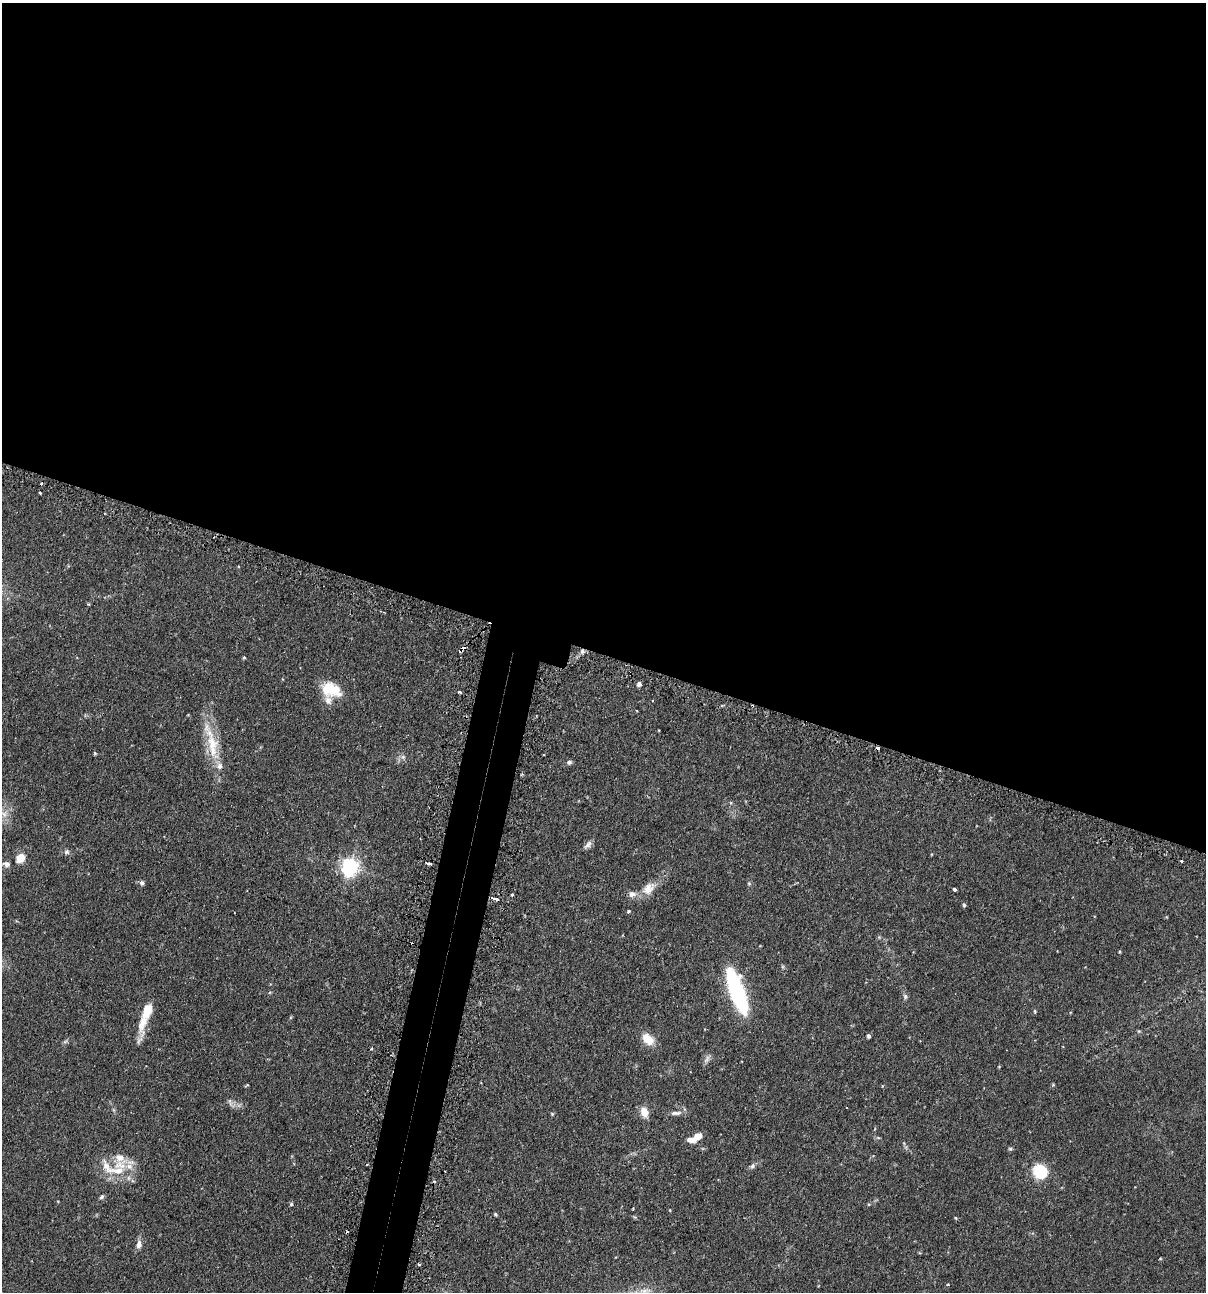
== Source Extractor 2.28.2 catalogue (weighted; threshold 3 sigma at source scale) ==
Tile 3 of 4 x 4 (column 3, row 1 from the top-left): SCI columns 2562-3765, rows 3903-5192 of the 5247 x 5227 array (HDU 1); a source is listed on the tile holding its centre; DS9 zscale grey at full resolution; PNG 1208 x 1294 px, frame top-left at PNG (2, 3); no overlay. Shown black and unused: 53% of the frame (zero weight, under 2 of 3 exposures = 4% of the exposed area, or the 3 px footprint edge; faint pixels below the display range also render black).
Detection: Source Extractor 2.28.2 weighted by HDU 2 'WHT'; one run over the whole footprint, this tile lists its part. Background 0.115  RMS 0.0055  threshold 0.0248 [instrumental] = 3 sigma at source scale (4.5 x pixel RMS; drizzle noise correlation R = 1.50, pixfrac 1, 0.05/0.05 arcsec/px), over >= 5 px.
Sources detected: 69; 6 cosmic-ray / hot-pixel residue — not listed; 7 inside a brighter listed object's ellipse — not listed separately; the other 56 listed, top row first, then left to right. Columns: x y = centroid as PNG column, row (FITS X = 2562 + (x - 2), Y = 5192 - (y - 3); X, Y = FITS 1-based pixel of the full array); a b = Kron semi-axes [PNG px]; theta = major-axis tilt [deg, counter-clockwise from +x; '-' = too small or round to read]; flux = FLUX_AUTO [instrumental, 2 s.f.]
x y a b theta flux
40 493 3 2 - 0.64
88 604 4 3 - 0.62
461 650 8 4 46 3.1
582 651 6 5 - 1.5
244 658 4 3 - 0.56
639 684 4 4 - 2
331 689 24 15 -21 15
459 692 4 3 - 5
212 745 60 12 -77 19
95 753 4 4 - 0.64
544 755 3 2 - 0.62
403 757 6 6 - 1.4
569 762 6 5 - 1.3
4 814 10 7 -44 2.8
588 845 13 6 47 2
67 852 8 7 - 1.4
20 858 12 9 57 6.3
429 863 5 3 - 2.3
6 864 10 7 -13 2.4
350 867 7 6 - 200
142 883 7 5 -60 1.2
749 884 6 3 -20 0.57
649 888 21 13 42 7.1
954 889 4 3 - 2.2
512 894 3 3 - 1.9
494 899 7 3 -17 15
964 905 6 4 -80 0.83
628 911 5 3 - 0.66
879 937 5 5 - 0.63
737 992 44 12 -70 73
905 996 7 6 - 1.2
1035 1011 5 4 - 0.58
145 1016 39 10 71 14
868 1036 4 3 - 1.4
648 1039 16 11 -41 7.2
371 1049 4 2 - 0.43
707 1059 12 6 55 1.9
999 1066 5 3 - 0.41
247 1085 6 3 32 0.47
230 1102 13 4 -71 1.4
644 1112 8 6 -73 8.4
676 1113 16 5 4 2.4
552 1114 4 4 - 0.54
697 1136 8 6 34 6.2
1010 1149 7 3 0 0.72
120 1158 20 11 -30 6.8
752 1166 7 6 - 1.3
118 1171 31 10 0 11
1040 1172 15 13 -42 18
102 1197 7 5 51 1.1
291 1204 5 5 - 0.81
495 1214 4 3 - 0.68
956 1218 5 3 - 0.48
139 1244 11 7 84 2.9
1160 1259 5 3 - 0.43
419 1264 3 3 - 0.81
Overlapping masked pixels (flux is a lower limit): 3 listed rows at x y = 461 650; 582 651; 494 899